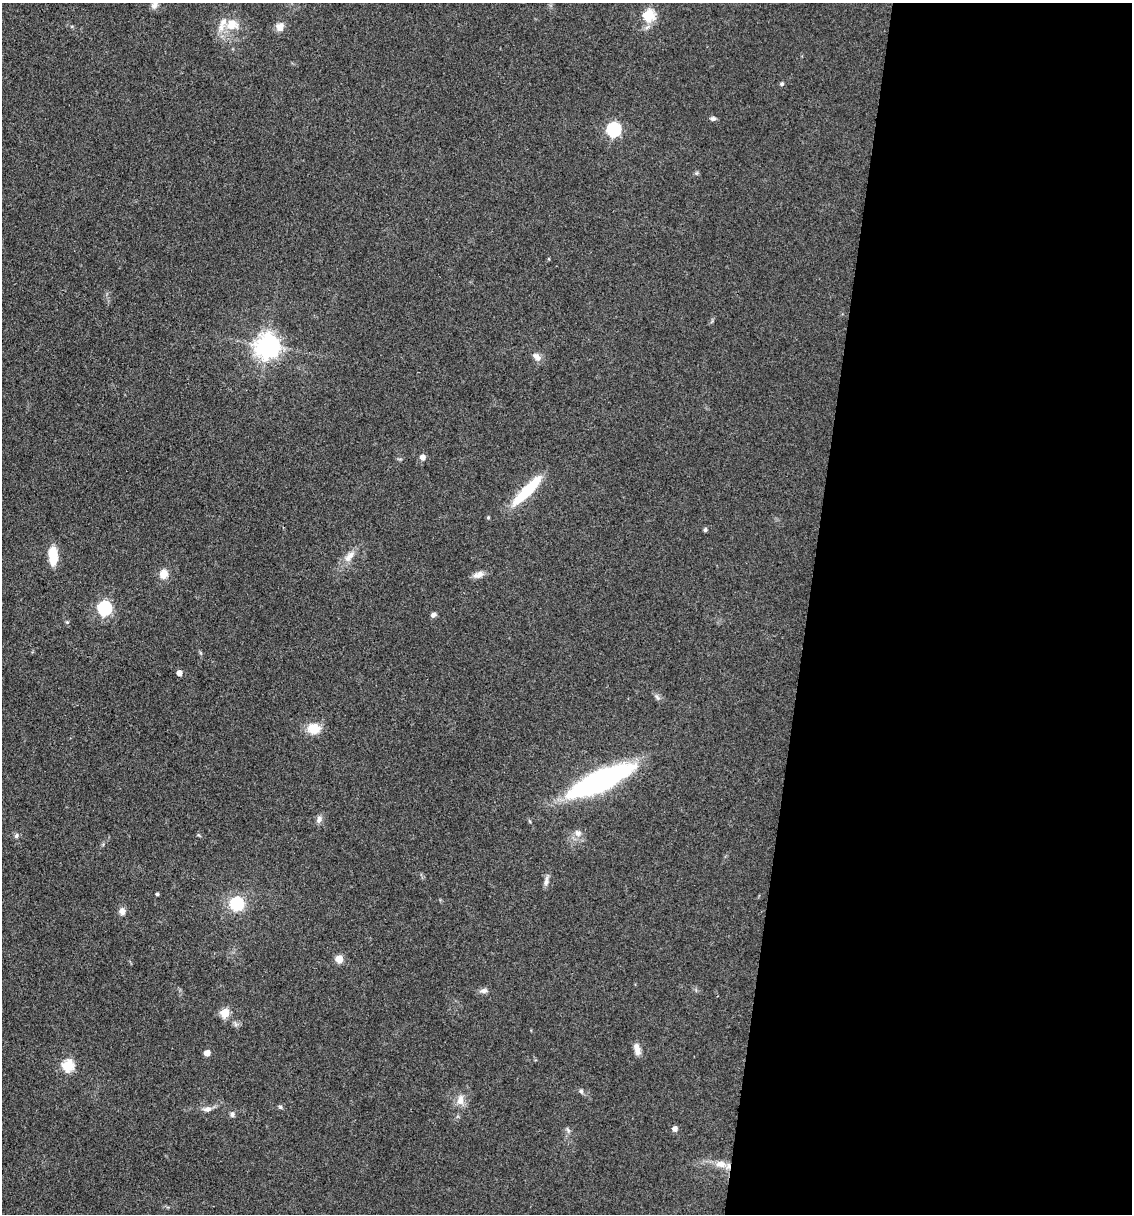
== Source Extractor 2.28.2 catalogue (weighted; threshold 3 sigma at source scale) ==
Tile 12 of 4 x 4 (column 4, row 3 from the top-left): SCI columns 3625-4754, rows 1214-2425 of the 4873 x 4848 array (HDU 1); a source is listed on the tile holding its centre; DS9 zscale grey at full resolution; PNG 1134 x 1216 px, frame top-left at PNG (2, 3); no overlay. Shown black and unused: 29% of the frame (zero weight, under 3 of 4 exposures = <1% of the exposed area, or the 3 px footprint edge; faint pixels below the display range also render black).
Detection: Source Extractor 2.28.2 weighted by HDU 2 'WHT'; one run over the whole footprint, this tile lists its part. Background 0.149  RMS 0.0071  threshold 0.032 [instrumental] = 3 sigma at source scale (4.5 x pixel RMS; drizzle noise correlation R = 1.50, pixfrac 1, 0.05/0.05 arcsec/px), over >= 5 px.
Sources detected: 46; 2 inside a brighter listed object's ellipse — not listed separately; the other 44 listed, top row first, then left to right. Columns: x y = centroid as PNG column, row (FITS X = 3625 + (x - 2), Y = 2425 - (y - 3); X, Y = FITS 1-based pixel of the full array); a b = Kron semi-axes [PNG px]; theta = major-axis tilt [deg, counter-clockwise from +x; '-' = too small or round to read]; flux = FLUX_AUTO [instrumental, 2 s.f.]
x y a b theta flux
154 4 13 8 65 3.9
649 15 6 6 - 52
232 25 19 15 6 14
280 27 10 10 - 5.3
782 84 6 5 - 1.3
713 118 7 5 -4 1.9
613 129 6 6 - 120
267 346 9 8 - 540
538 358 10 8 77 3.1
422 457 5 5 - 4.5
527 491 44 10 45 32
705 530 4 4 - 1.5
53 556 18 8 -88 19
349 556 20 9 49 6.9
164 574 12 10 76 7.3
478 575 15 8 18 4.4
104 608 6 6 - 120
433 615 7 5 45 2
67 622 5 5 - 0.99
179 673 5 4 - 5.2
657 697 11 5 -51 2
314 728 13 11 -11 14
600 781 70 18 25 140
319 819 11 7 71 2.9
578 833 11 8 -46 4
16 835 7 6 - 1.6
546 881 14 5 80 3.1
157 894 4 3 - 1.2
236 904 7 6 - 62
122 911 9 8 - 3.6
339 959 5 5 - 19
483 991 11 6 6 2.7
225 1013 5 5 - 31
637 1049 15 7 -76 5
207 1053 4 4 - 7.2
68 1066 6 6 - 66
581 1091 6 5 - 1.6
460 1100 16 9 82 6.3
280 1107 6 5 - 1.1
207 1109 13 7 9 3.7
232 1114 7 6 - 1.8
675 1129 5 5 - 3.9
568 1130 8 4 -55 1.5
721 1164 16 10 -5 7.5
Isophote crosses this tile's border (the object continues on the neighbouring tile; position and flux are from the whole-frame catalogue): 1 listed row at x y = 154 4